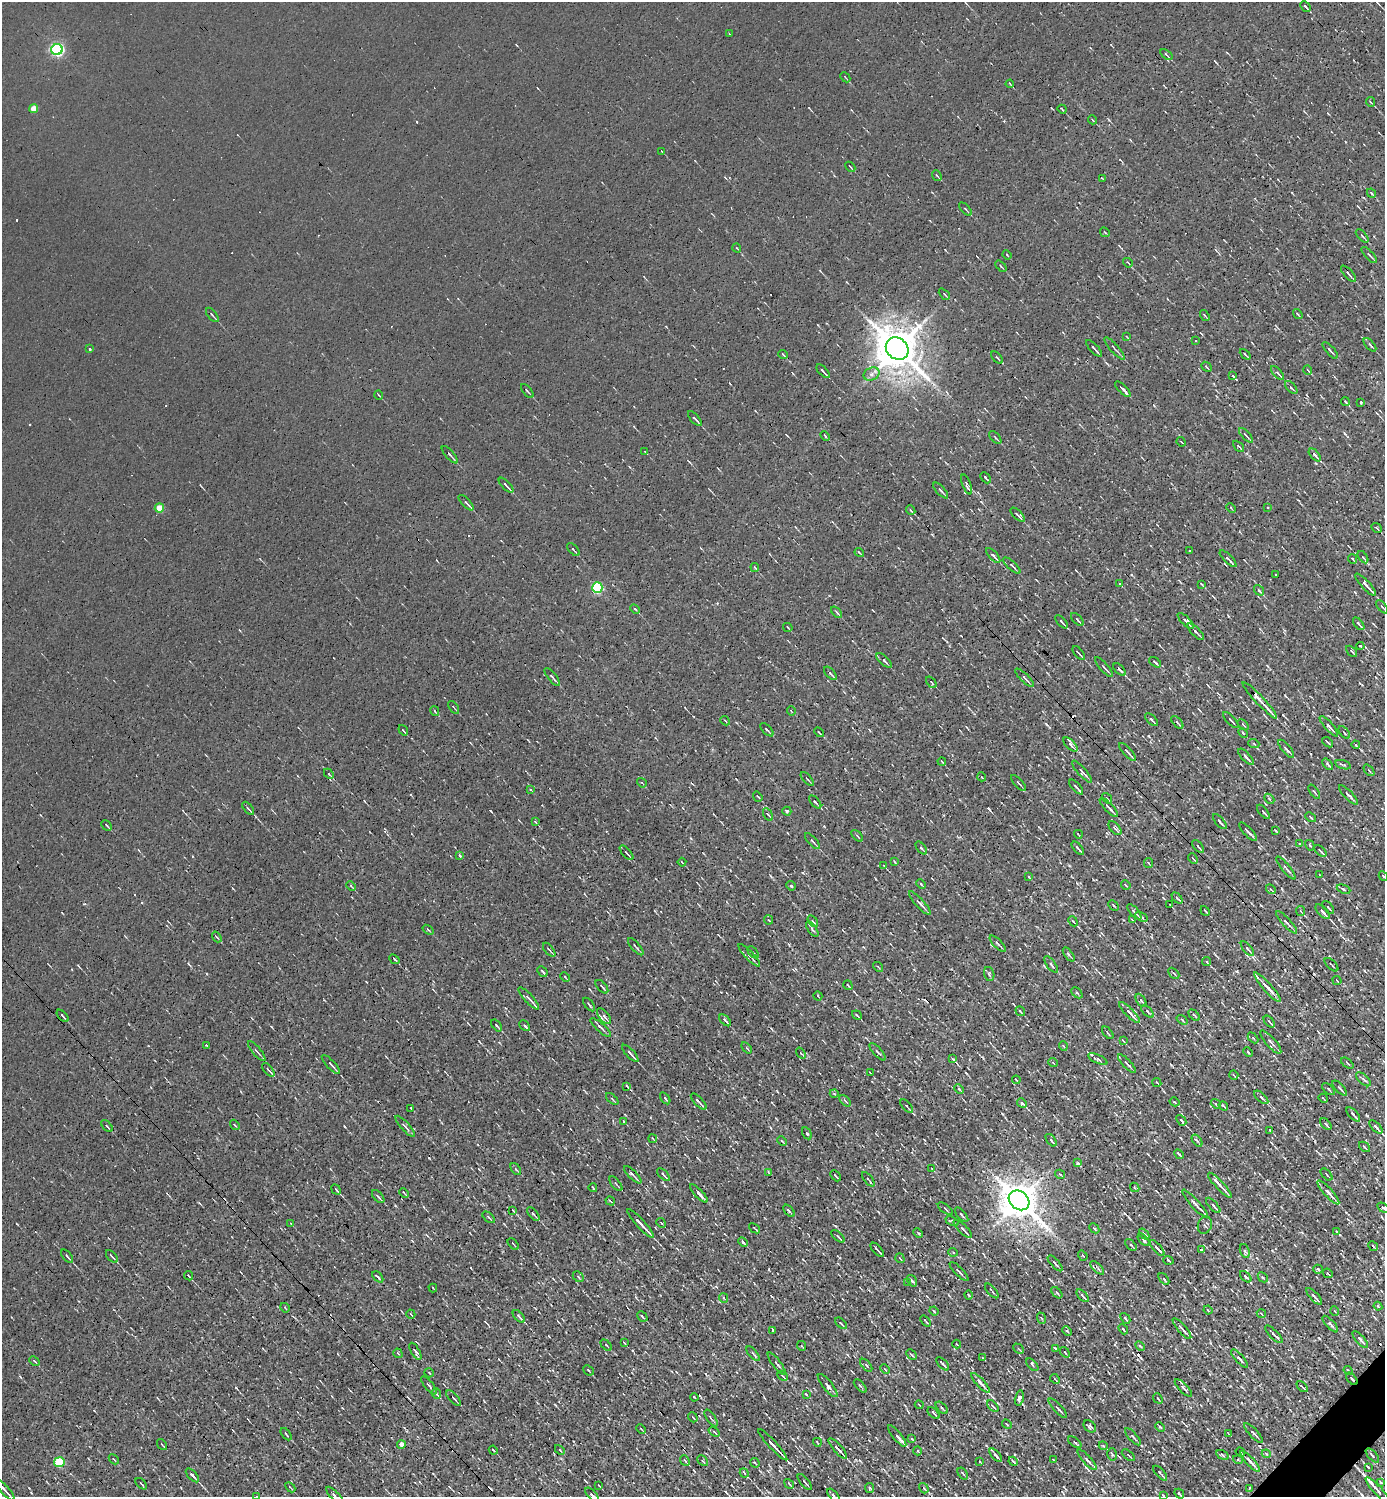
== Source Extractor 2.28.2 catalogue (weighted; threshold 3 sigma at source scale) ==
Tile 6 of 4 x 4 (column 2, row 2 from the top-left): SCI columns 1679-3061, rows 2989-4483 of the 5978 x 5977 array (HDU 1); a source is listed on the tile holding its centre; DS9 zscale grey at full resolution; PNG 1387 x 1499 px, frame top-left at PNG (2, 2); each listed source drawn as its Kron ellipse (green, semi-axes under 4 px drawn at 4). Shown black and unused: <1% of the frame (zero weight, under 3 of 4 exposures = <1% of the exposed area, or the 3 px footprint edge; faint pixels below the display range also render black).
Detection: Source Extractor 2.28.2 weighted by HDU 2 'WHT'; one run over the whole footprint, this tile lists its part. Background 0.00236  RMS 0.01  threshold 0.0455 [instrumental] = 3 sigma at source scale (4.5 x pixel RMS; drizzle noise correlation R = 1.50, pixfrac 1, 0.05/0.05 arcsec/px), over >= 5 px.
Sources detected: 545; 19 cosmic-ray / hot-pixel residue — neither listed nor drawn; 7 inside a brighter listed object's ellipse — not listed separately; of the other 519, all 500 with FLUX_AUTO >= 0.73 (the completeness limit of this list) listed and drawn (19 fainter detections not listed), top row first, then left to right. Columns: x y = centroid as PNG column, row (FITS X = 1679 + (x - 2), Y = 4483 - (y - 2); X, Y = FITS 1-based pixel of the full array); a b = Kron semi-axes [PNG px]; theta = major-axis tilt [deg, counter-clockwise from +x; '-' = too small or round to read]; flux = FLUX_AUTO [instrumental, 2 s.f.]
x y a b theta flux
1305 6 6 2 -45 1.8
729 34 3 2 - 1.3
57 49 6 5 - 180
1166 55 7 3 -35 1.2
845 77 6 2 -45 0.92
1010 84 4 2 - 0.81
1371 102 5 3 - 1
33 109 4 4 - 13
1062 109 5 2 - 1.2
1093 120 4 3 - 0.93
662 151 3 2 - 0.83
850 167 6 2 -45 0.9
937 175 6 3 -49 1.1
1102 178 4 2 - 0.74
1371 193 5 3 - 1.4
965 209 8 3 -46 1.4
1105 232 5 2 - 0.79
1362 236 8 3 -46 1.6
737 248 5 2 - 0.77
1007 255 5 2 - 0.86
1369 255 10 3 -47 1.9
1128 263 5 3 - 1
1001 266 6 2 -47 1.1
1348 274 10 2 -48 2.2
944 294 6 3 -46 1
1298 314 5 3 - 1.2
212 315 8 3 -51 1.6
1205 315 6 2 -56 1.1
1127 337 3 2 - 0.77
1196 341 3 3 - 2.1
1370 345 8 3 -48 2.4
1094 348 11 2 -47 2.5
1114 348 14 3 -49 2.3
90 349 3 3 - 5.5
897 349 12 10 -43 3500
1330 350 10 3 -48 1.7
783 354 5 3 - 0.86
1245 354 6 3 -44 1.2
997 358 7 3 -48 1.5
1206 367 6 2 -42 0.96
1308 370 5 2 - 0.87
823 371 8 2 -47 2.1
1277 373 8 3 -47 3.1
871 374 8 6 24 4.2
1233 376 4 3 - 29
1291 387 8 4 -47 1.7
1123 389 10 3 -45 3.3
527 391 8 3 -50 1.4
379 395 5 2 - 0.83
1345 402 4 2 - 1.9
1361 403 3 2 - 0.79
695 419 9 2 -48 3.2
1246 435 9 2 -47 1.6
825 436 5 3 - 1.3
995 437 8 3 -49 1.3
1181 442 5 2 - 0.86
1238 446 6 3 -43 1.4
645 452 4 2 - 0.82
450 455 11 3 -48 2.4
1315 455 8 3 -47 3.2
986 478 6 3 -46 1.7
967 484 10 4 -68 3
506 485 9 2 -46 2.4
941 491 10 3 -47 2.5
466 503 10 3 -45 2.6
1267 507 3 3 - 1.6
159 508 4 4 - 19
1231 508 5 3 - 0.86
911 510 5 3 - 1.3
1018 515 9 3 -44 3
1377 528 5 3 - 1.2
573 550 8 2 -49 1.5
1190 551 3 2 - 1.6
859 553 5 2 - 0.96
993 555 9 3 -47 3.4
1363 557 7 4 -55 1.8
1228 559 11 3 -44 2.4
1353 559 5 3 - 0.92
1012 565 11 3 -42 2.1
755 567 4 2 - 1.5
1275 574 3 2 - 1.2
1120 584 4 2 - 0.89
1202 584 4 2 - 0.98
1366 585 14 3 -47 6.6
597 588 5 5 - 100
1259 590 6 3 -53 1.6
1382 607 8 3 -51 1.9
635 609 5 3 - 1.4
837 612 7 3 -49 1.5
1077 620 8 3 -48 2
1186 621 11 3 -44 4.3
1062 622 8 3 -48 1.6
1359 624 7 3 -50 2.4
788 627 5 2 - 0.83
1196 632 11 3 -45 2.3
1360 646 4 2 - 1
1352 651 6 3 -44 1.3
1079 653 8 2 -50 1.8
884 660 9 3 -42 2.4
1155 662 7 3 -37 1.5
1104 667 12 3 -48 2
1119 669 7 3 -45 3.1
830 673 8 2 -47 2
552 677 11 3 -50 2.2
1024 678 12 4 -45 3.1
931 682 7 2 -50 1.1
1260 700 24 3 -47 13
454 707 7 2 -54 0.87
435 711 5 3 - 1.1
791 711 4 2 - 0.76
1152 720 8 2 -45 2.3
1231 720 10 3 -46 1.7
725 721 5 2 - 0.88
1177 722 8 3 -50 1.5
1243 725 7 2 -45 1
1329 726 13 3 -49 4.6
403 730 5 3 - 0.89
767 730 8 2 -45 1.7
819 732 5 2 - 1.2
1344 732 7 3 -50 1.2
1243 733 5 3 - 1.1
1328 742 6 2 -40 1.2
1070 744 9 3 -45 2.1
1254 744 5 3 - 1
1356 745 4 3 - 1.4
1286 749 11 3 -50 3.9
1127 752 11 3 -47 4
1246 757 10 3 -47 3.7
942 762 4 2 - 0.91
1328 764 6 3 -49 2.2
1343 765 8 3 -17 1.7
1369 770 6 2 -50 0.88
1082 772 14 4 -48 3.9
329 774 6 3 -46 1.3
982 777 4 3 - 0.74
807 779 8 2 -45 1.2
642 783 5 3 - 0.97
1018 783 10 2 -48 1.3
1076 787 9 2 -48 3.3
531 790 3 3 - 1.3
1314 792 8 3 -56 1.4
1348 795 13 3 -46 3
758 797 5 2 - 1.2
1107 798 6 3 -53 1.1
1269 799 6 4 -44 1.3
815 802 8 3 -48 2
1109 807 12 3 -47 4.7
248 808 8 2 -49 1.5
787 811 4 4 - 1.3
1263 812 8 3 -49 2.3
768 815 7 3 -59 1.5
1310 817 6 3 -44 1.2
535 822 4 3 - 1.1
1220 822 9 3 -48 2.5
107 826 6 2 -46 1.3
1115 828 8 4 -49 2.7
1276 831 4 2 - 0.88
1248 832 12 2 -47 3.5
1078 834 5 2 - 1.1
857 836 7 2 -45 1.1
812 841 10 3 -48 2.2
1300 843 4 3 - 1.2
1310 845 5 4 - 1.1
1198 846 7 3 -50 1.6
921 848 7 3 -52 1.9
1078 848 8 2 -49 2.5
1320 851 7 2 -45 2.4
626 853 9 3 -49 1.6
460 855 3 3 - 4
1193 858 6 2 -51 0.75
682 862 4 2 - 0.96
895 862 4 2 - 0.77
1148 863 5 3 - 0.95
884 866 3 2 - 0.73
1286 868 14 3 -50 2.3
1320 875 4 2 - 1.1
1383 876 5 3 - 1.8
1029 877 3 2 - 0.76
921 884 5 2 - 1.4
1126 885 5 2 - 0.92
351 886 5 3 - 1
791 886 5 3 - 1.5
1271 889 5 2 - 0.96
1344 889 7 4 -22 1.5
1177 898 6 3 -45 1.5
920 903 15 4 -48 3.6
1113 905 6 2 -45 1
1170 905 3 2 - 0.75
1328 907 7 2 -48 1.6
1205 911 5 2 - 1.7
1300 911 5 3 - 1
1134 912 9 3 -49 3.1
1323 912 9 3 -46 5.6
1141 917 7 4 -34 1.9
769 920 5 3 - 0.84
1132 920 4 2 - 1.1
813 921 6 2 -54 1.2
1073 921 5 3 - 1.5
1286 922 14 3 -48 3.6
812 929 9 3 -55 2
428 930 6 3 -37 1.2
217 937 6 3 -52 1.1
998 944 10 3 -45 2
636 947 10 3 -49 1.8
1247 949 9 4 -50 2.8
549 950 8 2 -50 1.2
753 952 7 2 -49 1.1
1069 954 8 3 -53 2.1
749 955 15 4 -46 3.4
394 959 6 2 -41 1.5
1207 962 4 2 - 1.3
1051 965 10 4 -52 3.1
1331 965 8 2 -45 1.3
878 967 5 3 - 0.97
542 971 6 2 -46 1.8
1174 973 6 2 -45 1.1
989 974 7 5 -75 1.8
565 977 5 2 - 0.98
1337 981 5 2 - 0.93
848 985 5 2 - 1.1
602 987 8 3 -48 1.7
1268 987 19 4 -48 6
1077 993 6 4 -44 1.5
818 996 5 2 - 0.75
529 998 14 3 -48 4.4
1141 1000 7 4 -60 1.8
589 1004 8 2 -51 1.2
1020 1011 5 2 - 1.1
1147 1011 8 3 -46 1.7
1130 1013 14 4 -45 6
857 1015 5 2 - 1.3
1194 1015 7 3 -45 1.5
63 1016 7 2 -47 2.1
604 1016 9 4 -49 2.7
725 1020 7 3 -45 2.6
1182 1020 6 3 -39 1.1
1269 1022 7 2 -47 2.4
497 1025 7 2 -51 1.9
525 1026 6 3 -45 4.9
601 1028 13 3 -42 2.4
1108 1033 7 2 -50 1.4
1253 1038 6 4 -46 1.3
1123 1041 3 2 - 0.97
1271 1042 15 5 -49 3.8
206 1045 3 3 - 5.9
1063 1046 5 3 - 0.82
747 1048 6 3 -52 1.1
257 1051 12 3 -50 2.1
877 1052 11 3 -48 1.9
1248 1052 5 3 - 0.99
630 1053 11 3 -46 3.7
801 1053 6 3 -52 0.86
952 1059 3 2 - 1.1
1098 1059 10 4 -25 2.6
1053 1063 5 3 - 0.86
1127 1063 12 3 -47 3.2
1347 1063 7 3 -38 1.3
331 1064 12 3 -47 3.4
268 1070 8 2 -49 1.8
870 1073 3 2 - 0.82
1234 1075 5 2 - 1.1
1363 1079 9 4 -43 2.5
1016 1080 4 2 - 0.8
1157 1082 5 2 - 0.92
627 1086 4 2 - 1.1
1340 1088 9 2 -47 2.2
959 1089 5 3 - 1
1328 1089 8 3 -41 1.2
834 1094 4 3 - 0.83
1261 1097 9 4 -43 3
665 1098 7 3 -54 1.3
1323 1098 5 2 - 1.1
612 1099 7 2 -44 1.1
845 1101 7 2 -45 1.1
699 1102 10 2 -47 3
1174 1102 5 3 - 1.2
1022 1103 5 4 - 2
1216 1104 5 2 - 1.2
907 1106 8 3 -48 1.3
1223 1106 5 2 - 1.4
411 1108 3 3 - 3.7
1353 1114 9 2 -47 3.1
1181 1120 6 3 -50 2.6
623 1121 3 2 - 0.91
1326 1124 7 3 -46 1.5
235 1125 6 3 -52 0.93
107 1126 7 3 -48 1.3
405 1126 13 3 -48 2.4
1376 1127 8 3 -45 2.5
1270 1130 3 2 - 1.1
807 1133 6 4 -61 1.5
653 1139 4 2 - 0.8
1051 1140 7 3 -52 2.3
782 1141 5 3 - 1.1
1197 1141 7 4 -52 1.7
1364 1147 6 2 -40 0.91
1179 1154 5 2 - 1.3
1077 1163 4 3 - 1.8
516 1169 7 3 -52 1.4
932 1169 4 2 - 0.78
769 1173 3 2 - 0.77
1060 1174 5 3 - 1.1
1326 1174 7 3 -46 1.3
633 1175 11 3 -46 3.1
663 1175 8 2 -46 2.2
835 1176 6 2 -47 1.7
868 1179 8 2 -50 1.3
616 1184 9 2 -50 1.3
1220 1185 17 3 -46 5
1135 1187 5 3 - 1
593 1188 4 2 - 0.97
336 1190 5 2 - 2.4
1328 1192 15 4 -48 6.8
404 1193 5 2 - 1.1
699 1193 12 4 -46 4.4
378 1197 8 3 -48 1.9
1019 1200 11 9 -40 2900
610 1201 5 2 - 1.7
1195 1203 18 3 -47 5.7
1213 1205 9 3 -48 3
1383 1208 6 3 -33 1.4
945 1209 9 2 -36 0.99
513 1210 4 2 - 0.79
789 1211 7 3 -51 1.6
533 1214 8 3 -50 1.7
962 1215 9 2 -49 1.5
489 1217 7 3 -41 1.4
952 1221 7 4 -27 1.9
661 1223 5 4 - 1.3
291 1224 3 2 - 0.74
641 1224 19 3 -47 11
1205 1225 9 7 69 2.7
754 1228 6 2 -40 0.96
1094 1228 5 3 - 1.4
963 1229 12 3 -44 2.4
1336 1231 3 2 - 0.81
918 1233 5 3 - 0.99
1144 1234 6 3 -48 3.1
838 1236 8 3 -43 2
1144 1240 7 2 -48 2.8
743 1242 5 3 - 2.2
513 1244 7 2 -48 1.1
1131 1245 7 2 -48 1.5
1373 1246 5 2 - 1.6
1157 1248 10 3 -49 3.7
877 1250 9 2 -48 3.1
1201 1250 4 2 - 1.4
1245 1251 7 4 -71 2.6
953 1252 5 3 - 1
67 1256 8 2 -51 1.5
112 1256 7 2 -48 2.1
1083 1256 5 3 - 1
900 1258 5 2 - 1.1
1168 1260 5 3 - 1.3
1055 1263 10 3 -48 2.6
1097 1268 9 3 -45 1.8
1318 1269 5 4 - 1.3
959 1271 12 2 -45 1.7
1328 1273 5 3 - 1.3
189 1276 5 2 - 1.3
378 1277 7 2 -47 2
578 1277 6 4 -45 1.7
1246 1277 7 2 -45 2.3
1263 1277 5 3 - 1.3
1164 1279 7 3 -50 1.9
912 1281 6 4 -56 1.9
907 1282 4 3 - 0.91
433 1288 4 2 - 0.77
992 1291 9 2 -50 1.4
1057 1293 7 3 -45 1.8
969 1295 4 3 - 1.2
1083 1296 8 3 -47 3
1314 1296 10 2 -46 2.4
724 1298 5 3 - 1
1378 1306 4 3 - 1.4
285 1308 5 3 - 0.84
1208 1310 4 2 - 0.92
934 1311 5 3 - 0.9
1335 1311 5 3 - 0.77
411 1314 4 2 - 0.9
1261 1314 5 3 - 0.98
519 1316 7 3 -47 2.8
642 1316 6 3 -43 1.6
1041 1318 6 3 -70 1.1
1125 1318 6 2 -50 1.5
926 1321 6 2 -51 1.4
841 1323 7 2 -44 1.2
1330 1324 10 4 -47 3.1
1123 1329 5 2 - 1.5
1182 1329 13 3 -49 3.1
772 1330 3 3 - 4.7
1067 1331 5 3 - 1.1
1274 1334 12 3 -45 3.3
1360 1340 10 3 -48 3.1
624 1343 3 2 - 0.8
957 1344 4 2 - 1
606 1345 7 3 -45 1.3
802 1346 5 3 - 0.75
1140 1346 6 3 -45 1.4
1055 1348 3 2 - 0.82
1019 1349 6 3 -44 0.96
415 1351 10 3 -60 2.1
1065 1352 5 3 - 1.2
398 1353 5 3 - 0.86
753 1354 9 3 -49 1.7
911 1354 6 2 -45 1.5
983 1358 3 2 - 0.86
1239 1359 11 3 -47 3.1
34 1361 6 3 -42 1.3
777 1364 14 3 -54 2.1
943 1364 8 2 -46 2.1
866 1365 8 3 -47 1.8
1032 1365 7 3 -45 1.5
885 1369 5 3 - 0.86
589 1370 6 3 -40 1
1348 1371 5 2 - 2.4
429 1373 5 2 - 0.95
783 1376 6 3 -42 1.1
1055 1379 5 3 - 1.4
1352 1379 7 3 -50 1.2
980 1383 13 4 -48 5.2
429 1385 11 2 -52 2
828 1386 14 4 -51 5
860 1386 8 3 -46 1.7
1302 1386 6 2 -46 1.4
1183 1388 11 4 -46 2.7
437 1394 5 3 - 1.1
806 1394 4 3 - 0.92
694 1397 4 2 - 0.97
454 1398 10 3 -48 1.7
1019 1398 8 4 78 3.4
1158 1398 5 2 - 1.3
919 1405 4 2 - 0.92
993 1406 7 3 -45 1.4
942 1408 7 3 -45 1.7
1058 1408 12 3 -47 2.6
934 1413 7 3 -45 2.5
693 1417 5 3 - 1.1
711 1418 10 3 -55 1.6
1007 1424 5 2 - 0.82
1090 1426 7 5 -42 2.5
1160 1427 5 3 - 1.3
641 1429 5 2 - 1
714 1432 6 3 -38 1.3
1254 1433 13 3 -47 3.3
286 1434 7 2 -50 1.4
1229 1434 3 2 - 0.82
897 1436 13 4 -50 3.9
1133 1437 11 3 -48 2.3
912 1439 4 4 - 0.84
817 1442 4 2 - 0.95
1075 1442 7 4 -37 2
162 1444 6 2 -50 0.87
401 1444 4 4 - 5.6
773 1445 21 3 -47 13
1103 1446 4 4 - 1.4
838 1448 13 3 -48 6.9
493 1450 4 2 - 1.2
560 1450 6 3 -45 1
918 1451 4 3 - 0.85
1240 1452 5 2 - 1.5
1112 1454 6 4 -74 1.4
1266 1454 4 3 - 1
996 1455 8 3 -48 3.3
1128 1455 8 3 -41 1.4
1222 1455 7 4 -29 1.6
1372 1455 9 3 -47 2.1
114 1459 6 2 -46 0.86
1053 1459 3 2 - 0.77
685 1460 6 3 -50 1.6
1087 1460 13 4 -47 3.5
1238 1460 5 3 - 1
703 1461 6 3 -44 1
1013 1461 5 2 - 1.2
1250 1461 13 3 -47 5.7
59 1462 5 5 - 51
980 1462 3 2 - 0.76
755 1463 5 2 - 1.2
1368 1467 4 2 - 1.1
744 1473 5 3 - 1.7
1160 1473 9 2 -49 1.4
963 1474 7 3 -54 1.4
192 1475 8 3 -47 5.4
805 1482 10 2 -50 1.4
1381 1482 3 2 - 0.89
141 1484 7 2 -45 1
789 1484 5 2 - 1.5
599 1485 3 2 - 0.84
290 1487 6 2 -45 1
870 1488 5 4 - 1.3
924 1488 5 3 - 1
1249 1488 3 2 - 1.3
4 1490 14 3 -48 4.9
1378 1491 18 3 -48 8.9
1179 1494 5 2 - 1.5
592 1495 9 3 -49 5.4
833 1495 8 3 -50 1.7
1163 1495 3 2 - 1
257 1496 3 2 - 1.1
335 1496 12 3 -47 3.7
Overlapping masked pixels (flux is a lower limit): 4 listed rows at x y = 1119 669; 1260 700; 1157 1248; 1352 1379
Isophote crosses this tile's border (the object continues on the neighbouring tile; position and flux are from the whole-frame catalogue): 8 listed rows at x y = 1383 876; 1383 1208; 4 1490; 592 1495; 833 1495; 1163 1495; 257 1496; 335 1496
Unlisted compact peaks at least as high as the median listed source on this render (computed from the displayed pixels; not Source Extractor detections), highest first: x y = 236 1388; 1367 1116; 989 809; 1109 120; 1093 1306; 1332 1366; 554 1031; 84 904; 555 1405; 344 1126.